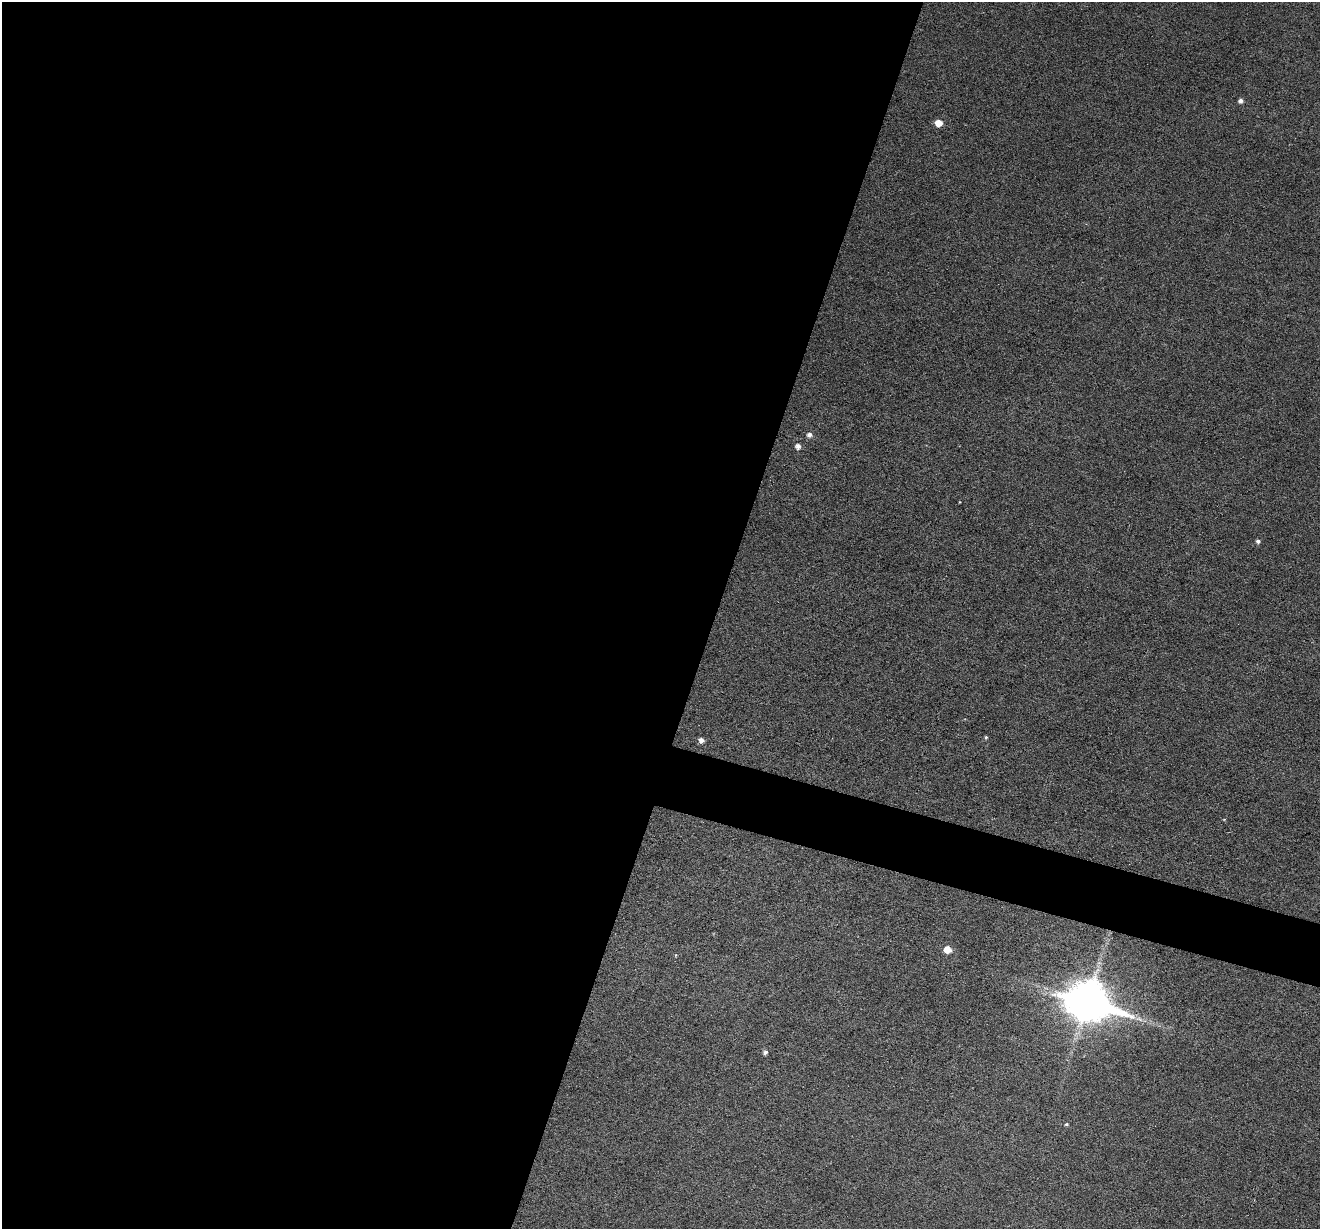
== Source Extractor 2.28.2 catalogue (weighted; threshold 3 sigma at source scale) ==
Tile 5 of 4 x 4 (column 1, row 2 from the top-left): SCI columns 4-1321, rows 2708-3934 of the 5274 x 5288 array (HDU 1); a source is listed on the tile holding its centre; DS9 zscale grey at full resolution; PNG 1322 x 1231 px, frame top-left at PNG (2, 2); no overlay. Shown black and unused: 57% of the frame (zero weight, under 3 of 6 exposures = <1% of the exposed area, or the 3 px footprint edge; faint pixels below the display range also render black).
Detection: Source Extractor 2.28.2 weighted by HDU 2 'WHT'; one run over the whole footprint, this tile lists its part. Background 0.0504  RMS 0.0056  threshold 0.0228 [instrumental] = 3 sigma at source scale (4.09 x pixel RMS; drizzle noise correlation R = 1.36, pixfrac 0.8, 0.05/0.05 arcsec/px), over >= 5 px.
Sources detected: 11; all 11 listed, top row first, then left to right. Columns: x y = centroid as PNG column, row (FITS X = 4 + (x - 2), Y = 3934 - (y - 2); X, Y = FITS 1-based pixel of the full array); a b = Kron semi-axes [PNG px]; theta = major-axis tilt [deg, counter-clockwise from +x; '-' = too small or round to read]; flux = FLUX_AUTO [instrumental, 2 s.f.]
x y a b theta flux
1241 101 5 4 - 1.7
939 123 6 5 - 6.2
809 435 6 5 - 2
798 446 6 5 - 2.2
1258 541 5 4 - 1.3
986 737 5 4 - 0.64
701 740 5 5 - 2.4
947 950 6 5 - 7
1088 1001 18 12 -17 1400
765 1052 5 5 - 1.3
1066 1124 5 4 - 0.63